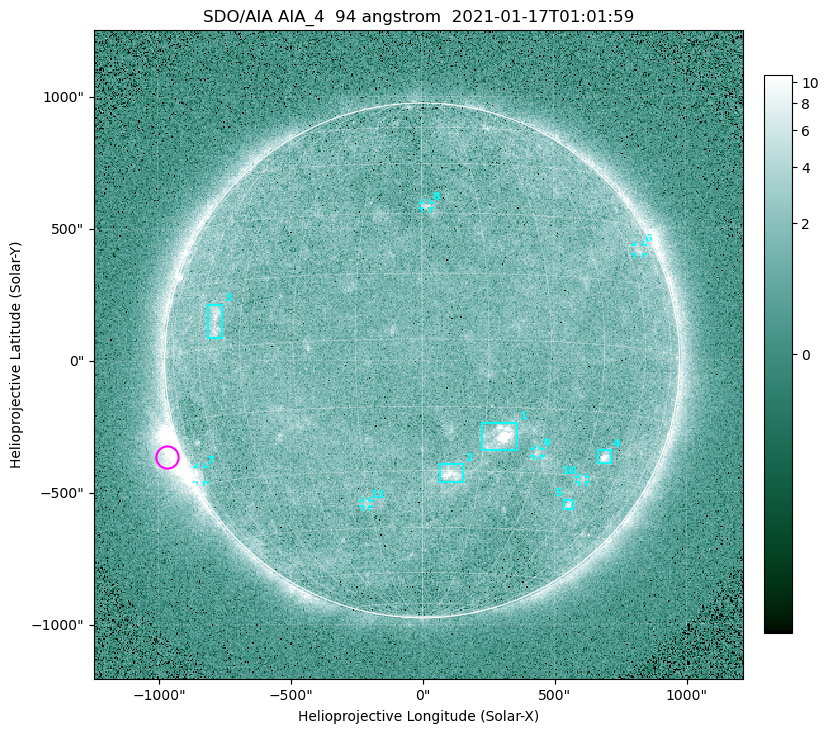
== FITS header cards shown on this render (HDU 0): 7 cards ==
TELESCOP= 'SDO/AIA '
INSTRUME= 'AIA_4   '
WAVELNTH=                   94
WAVEUNIT= 'angstrom'
DATE-OBS= '2021-01-17T01:01:59.14'
CTYPE1  = 'HPLN-TAN'
CTYPE2  = 'HPLT-TAN'

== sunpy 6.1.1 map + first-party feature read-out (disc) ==
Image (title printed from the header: SDO/AIA AIA_4  94 angstrom  2021-01-17T01:01:59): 512 x 512 px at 4.8 arcsec/px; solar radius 976 arcsec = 203 px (full disc in frame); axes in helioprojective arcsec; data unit not stated in the header (colour bar unlabelled)
Orientation: roll -0.138 deg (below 1 deg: not rotated)
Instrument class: DISC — disc imager (sunpy class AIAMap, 94 A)
Bright regions (active regions / flare kernels): reference = the median radial profile (limb darkening/brightening removed); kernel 5 px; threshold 5 sigma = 1.93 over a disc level ~1.64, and >= 1.15x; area >= 9 px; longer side >= 5 px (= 24 arcsec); searched inside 0.97 R_sun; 11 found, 11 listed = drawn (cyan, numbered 1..; 6 of them under ~33 arcsec drawn as corner ticks so the feature stays visible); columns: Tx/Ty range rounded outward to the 10 arcsec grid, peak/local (2 s.f.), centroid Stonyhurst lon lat
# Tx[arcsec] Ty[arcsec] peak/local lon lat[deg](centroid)
1 220..360 -340..-230 12 +19 -22
2 60..160 -460..-390 6.3 +7 -31
3 -810..-750 90..220 4.4 -54 +6
4 660..720 -390..-340 7.3 +51 -25
5 530..570 -570..-530 3.7 +46 -37
6 810..840 400..440 2.7 +66 +23
7 -860..-820 -460..-400 3 -75 -27
8 0..30 570..600 2.9 +1 +32
9 420..450 -360..-330 2.6 +29 -25
10 590..620 -470..-440 2.7 +46 -31
11 -230..-200 -550..-530 2.4 -16 -38
Off-limb structures (1.02-1.3 R_sun): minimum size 50 px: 3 found; the strongest spans PA ~95..130 deg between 1.02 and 1.21 R_sun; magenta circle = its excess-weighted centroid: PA ~110 deg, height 1.06 R_sun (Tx ~-970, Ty ~-370 arcsec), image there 4.5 x the reference